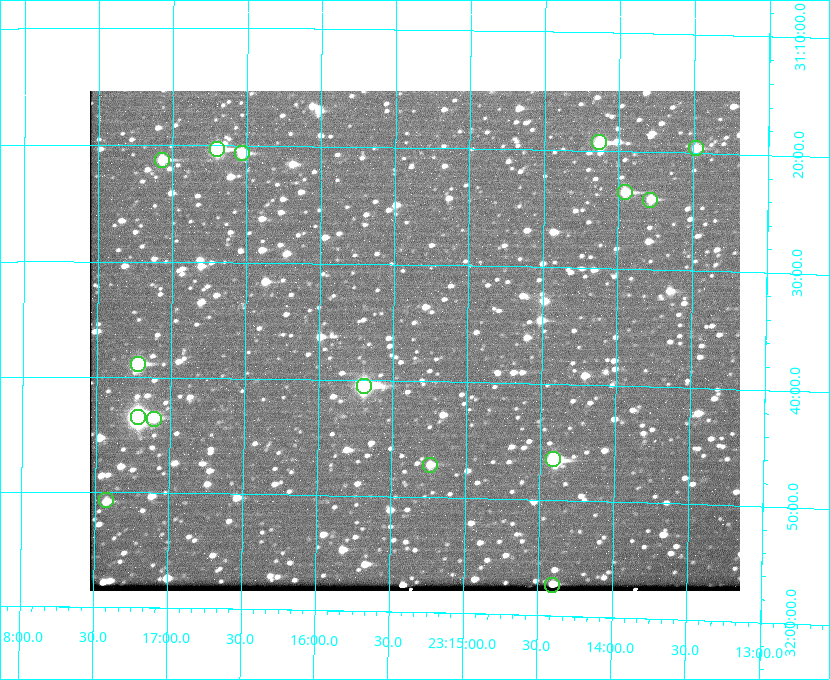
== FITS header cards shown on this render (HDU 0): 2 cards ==
NAXIS1  =                  650 / Width of table row in bytes
NAXIS2  =                  500 / Number of rows in table

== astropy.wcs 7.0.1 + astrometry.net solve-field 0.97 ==
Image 650 x 500 px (HDU 0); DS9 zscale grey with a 90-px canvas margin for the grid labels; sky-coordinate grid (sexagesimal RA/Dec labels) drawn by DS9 from the SOLVED WCS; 15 Tycho-2 reference stars matched to detected sources circled (green)
Header WCS: none
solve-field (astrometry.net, Tycho-2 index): SOLVED blind (the file carries no WCS)
Solved WCS: RA---TAN-SIP/DEC--TAN-SIP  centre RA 23:15:21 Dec +31:37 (348.84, +31.61 deg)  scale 5.16 arcsec/px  FOV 55.9' x 43.0'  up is +179 deg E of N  parity flipped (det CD > 0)
(file carries no celestial WCS; the grid is the blind solution)
Tycho-2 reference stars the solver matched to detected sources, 15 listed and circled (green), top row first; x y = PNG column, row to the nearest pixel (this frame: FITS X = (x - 90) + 1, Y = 500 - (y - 91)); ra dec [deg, ICRS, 3 dp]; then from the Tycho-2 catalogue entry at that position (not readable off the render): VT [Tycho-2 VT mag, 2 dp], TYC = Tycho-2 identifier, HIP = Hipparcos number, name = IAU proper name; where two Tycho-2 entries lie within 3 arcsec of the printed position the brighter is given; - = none
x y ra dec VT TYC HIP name
599 142 348.533 +31.321 8.95 2751-241-1 - -
696 148 348.371 +31.327 10.64 2751-1121-1 - -
217 149 349.176 +31.338 8.87 2752-38-1 - -
242 153 349.134 +31.344 10.32 2752-30-1 - -
162 160 349.268 +31.354 10.15 2752-13-1 - -
625 192 348.489 +31.392 10.19 2751-871-1 - -
650 200 348.446 +31.401 10.83 2751-661-1 - -
138 364 349.305 +31.647 9.68 2752-19-1 - -
364 386 348.924 +31.676 7.66 2752-472-1 114838 -
138 417 349.304 +31.724 8.18 2752-1095-1 114975 -
154 419 349.277 +31.726 11.07 2752-324-1 - -
553 459 348.603 +31.774 10.34 2751-877-1 - -
430 465 348.810 +31.787 10.96 2752-75-1 - -
106 500 349.356 +31.845 11.03 2752-240-1 - -
552 585 348.600 +31.955 10.66 2755-75-1 - -